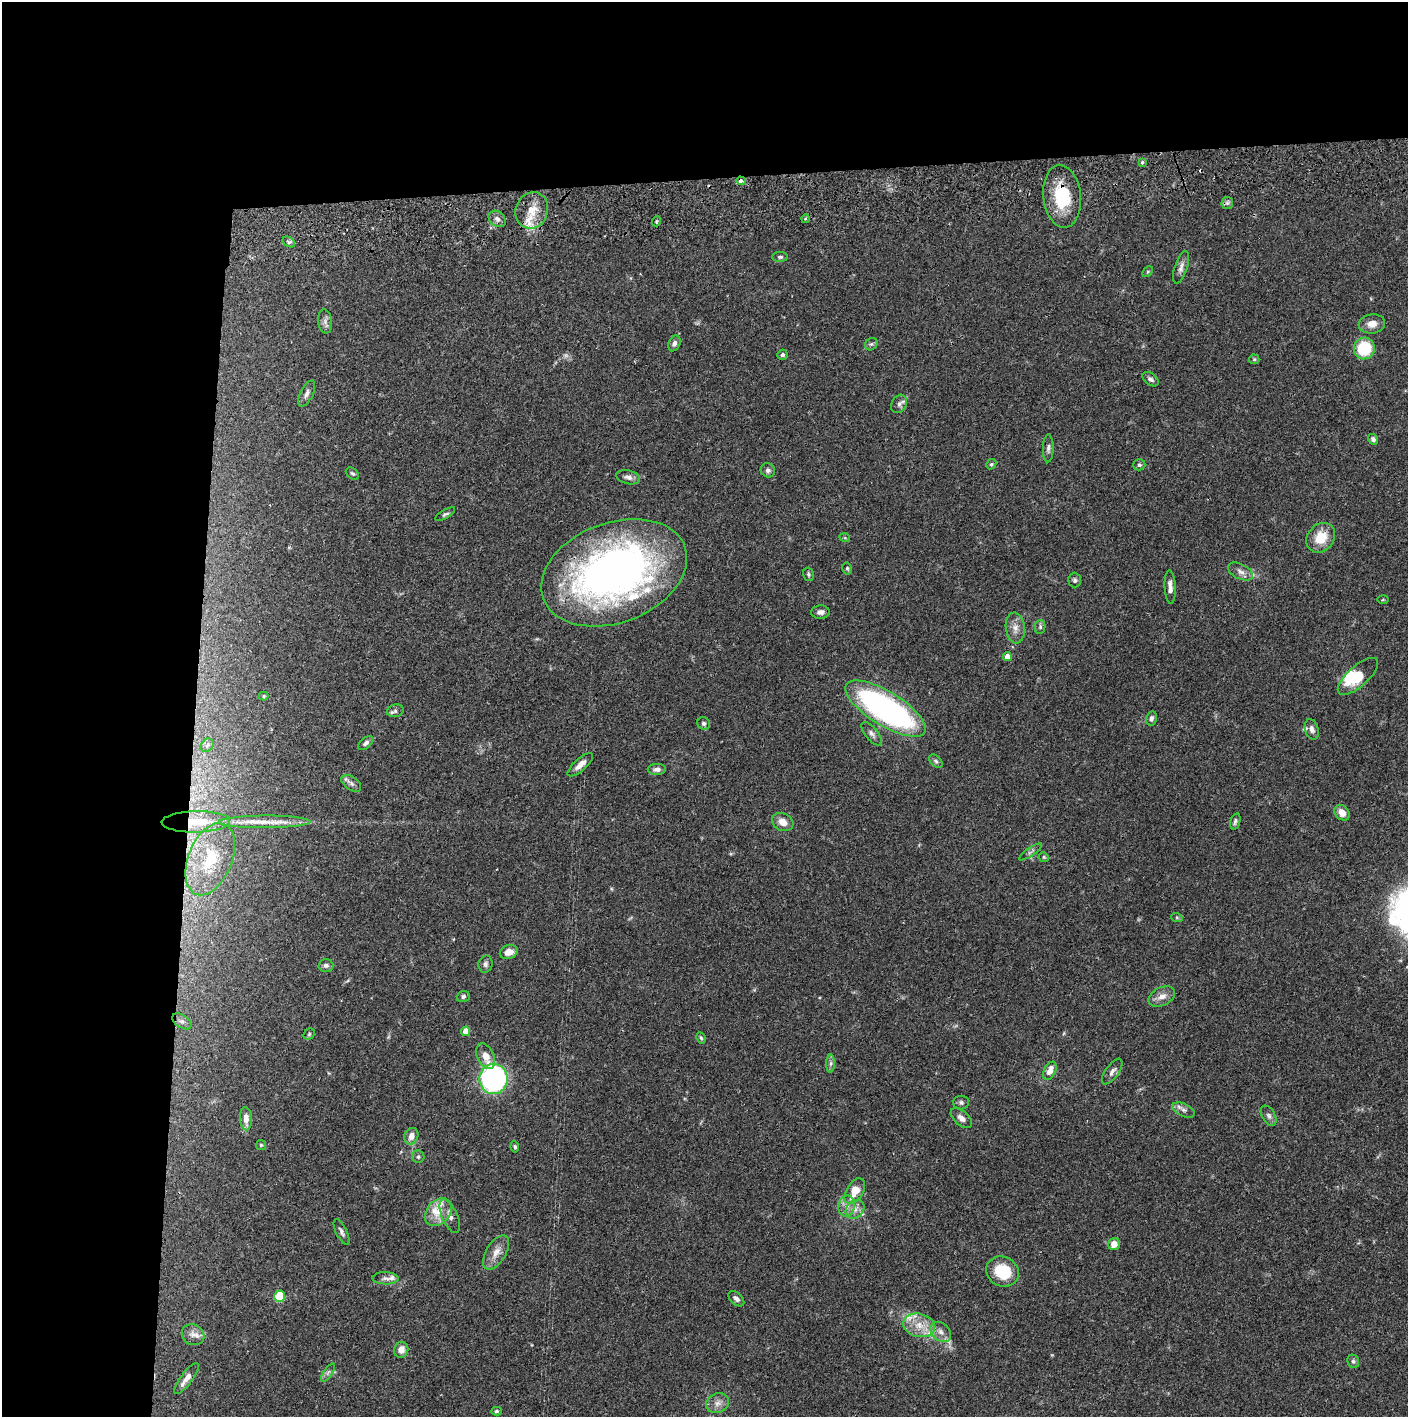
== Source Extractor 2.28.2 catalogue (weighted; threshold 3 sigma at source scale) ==
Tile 1 of 3 x 3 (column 1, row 1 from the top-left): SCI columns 4-1409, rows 2886-4300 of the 4227 x 4358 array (HDU 1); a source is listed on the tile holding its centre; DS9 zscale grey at full resolution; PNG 1410 x 1419 px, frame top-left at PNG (2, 2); each listed source drawn as its Kron ellipse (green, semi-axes under 4 px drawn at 4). Shown black and unused: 24% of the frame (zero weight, under 2 of 3 exposures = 3% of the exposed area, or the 3 px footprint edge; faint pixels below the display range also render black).
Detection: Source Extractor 2.28.2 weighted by HDU 2 'WHT'; one run over the whole footprint, this tile lists its part. Background 0.068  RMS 0.0048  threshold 0.0218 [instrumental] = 3 sigma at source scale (4.5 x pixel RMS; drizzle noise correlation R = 1.50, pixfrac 1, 0.05/0.05 arcsec/px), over >= 5 px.
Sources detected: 122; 1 too faint to see at this stretch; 1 inside a brighter object's white glare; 2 cosmic-ray / hot-pixel residue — neither listed nor drawn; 8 inside a brighter listed object's ellipse — not listed separately; the other 110 listed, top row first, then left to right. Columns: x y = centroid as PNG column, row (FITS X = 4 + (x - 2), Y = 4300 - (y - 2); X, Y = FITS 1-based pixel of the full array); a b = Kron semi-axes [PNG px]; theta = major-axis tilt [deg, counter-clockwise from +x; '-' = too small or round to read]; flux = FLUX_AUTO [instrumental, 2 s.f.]
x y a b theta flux
1142 162 3 3 - 2.4
741 181 5 3 - 3
1062 196 31 19 -84 22
1227 203 6 6 - 1.2
532 210 18 16 67 8.8
497 219 9 7 -41 2
805 219 4 3 - 0.54
657 221 5 3 - 0.51
289 242 7 4 -33 0.89
780 257 8 5 1 0.9
1181 267 17 6 72 2.4
1148 272 6 4 45 0.7
325 321 12 7 -82 2.2
1372 324 13 9 8 3.9
674 343 8 6 66 1.8
871 344 7 5 42 0.95
1364 348 11 10 - 19
782 355 5 5 - 1.1
1254 359 5 5 - 0.61
1150 379 9 6 -35 1.5
307 394 14 6 64 2.1
899 404 10 7 60 1.6
1373 439 5 5 - 1.3
1048 448 14 5 89 1.6
991 464 5 4 - 0.71
1139 465 6 5 - 0.98
768 470 7 7 - 1.4
352 474 7 5 -38 0.94
628 477 12 6 -14 2
445 514 11 4 31 0.95
845 538 5 3 - 0.42
1321 538 16 13 49 10
847 568 6 4 -77 0.7
1241 572 13 7 -26 2.6
614 573 75 50 21 240
808 574 7 5 -73 0.83
1075 580 7 6 - 1.1
1170 587 17 5 -88 2.8
1383 600 5 3 - 0.48
820 612 9 6 2 1.9
1040 627 7 5 80 0.94
1015 628 15 9 -84 3.9
1007 657 4 4 - 4.4
1358 676 25 10 41 11
264 696 5 4 - 0.55
886 709 46 17 -31 130
395 711 8 6 11 1.3
1151 718 7 5 77 1.3
704 723 6 6 - 1.2
1312 729 10 6 -74 1.9
872 734 14 6 -51 1.9
366 743 9 5 41 1.3
207 745 7 5 46 1.3
936 761 8 5 -45 1
580 765 16 6 42 3.3
657 769 9 5 3 1.8
351 783 11 6 -36 1.9
1342 813 8 6 -43 4.6
1235 821 8 5 73 1.1
196 822 34 10 1 16
264 822 46 6 0 8.4
783 822 11 8 -27 4.3
1031 852 13 3 34 1.1
1044 857 5 4 - 0.58
210 859 38 22 68 25
1177 918 6 4 -19 0.55
509 952 9 7 16 4.4
485 964 8 7 - 1.6
326 965 7 6 - 1.5
463 996 6 5 - 1.2
1162 996 14 9 27 3.7
182 1021 11 6 -35 2
466 1031 5 4 - 6.9
309 1034 6 5 - 0.74
701 1038 6 4 -60 0.7
486 1056 13 8 -66 5
830 1063 9 4 89 1.3
1050 1071 10 6 63 4.3
1112 1072 15 6 55 2.3
494 1079 15 14 - 110
961 1102 8 7 - 1.2
1184 1110 12 6 -25 2
1269 1116 11 6 -60 1.7
961 1118 13 7 -40 2.7
246 1119 12 6 -86 3.7
411 1136 8 6 67 3.5
261 1145 5 5 - 0.68
515 1147 5 4 - 0.77
418 1157 6 6 - 0.94
855 1191 14 8 59 8.4
847 1206 10 8 78 3.1
855 1209 10 8 44 3.1
438 1212 16 11 49 6.5
450 1216 18 7 -66 3
341 1232 14 5 -63 1.5
1114 1244 6 6 - 4.3
496 1252 19 10 59 5.1
1003 1272 17 14 -28 18
385 1278 13 6 -1 2
279 1296 6 5 - 27
736 1299 9 6 -43 1.6
919 1325 16 11 -15 7.6
941 1332 12 8 -42 3.1
193 1335 11 10 - 3.3
401 1350 8 7 - 3.5
1353 1361 7 5 -64 1.1
328 1373 10 4 56 1.2
187 1378 19 6 53 3.7
718 1403 12 9 23 3.2
496 1411 5 4 - 0.73
Overlapping masked pixels (flux is a lower limit): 4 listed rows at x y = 741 181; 1062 196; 614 573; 196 822